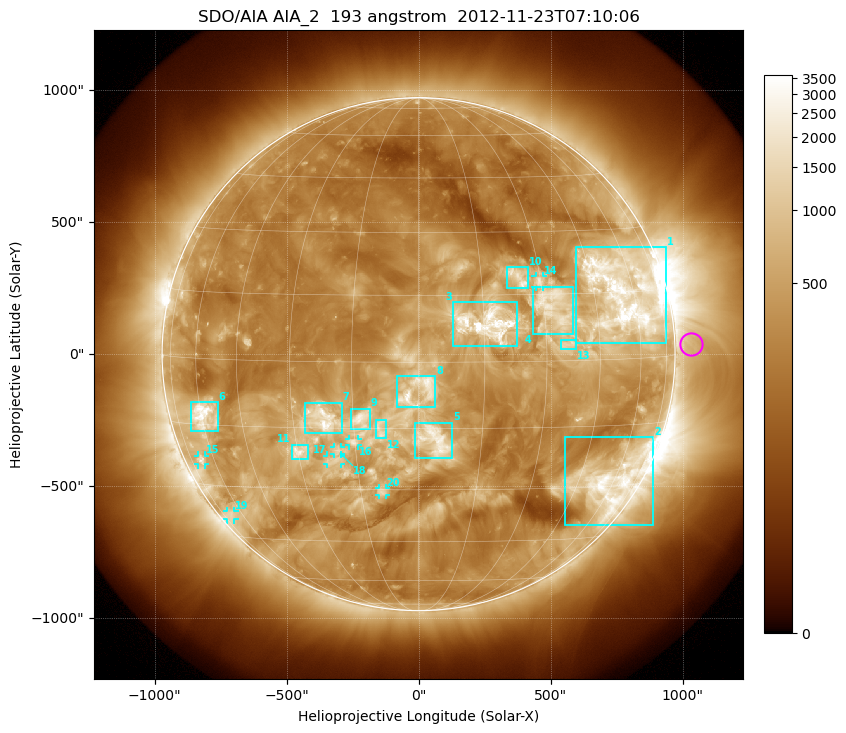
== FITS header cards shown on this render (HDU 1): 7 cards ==
TELESCOP= 'SDO/AIA'
INSTRUME= 'AIA_2'
WAVELNTH=                  193
WAVEUNIT= 'angstrom'
DATE-OBS= '2012-11-23T07:10:06.84'
CTYPE1  = 'HPLN-TAN'
CTYPE2  = 'HPLT-TAN'

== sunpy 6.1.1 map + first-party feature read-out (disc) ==
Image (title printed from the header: SDO/AIA AIA_2  193 angstrom  2012-11-23T07:10:06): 1024 x 1024 px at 2.4 arcsec/px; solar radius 972 arcsec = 405 px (full disc in frame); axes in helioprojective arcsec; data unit not stated in the header (colour bar unlabelled)
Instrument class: DISC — disc imager (sunpy class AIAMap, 193 A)
Bright regions (active regions / flare kernels): reference = the median radial profile (limb darkening/brightening removed); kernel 9 px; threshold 5 sigma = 804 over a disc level ~295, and >= 1.15x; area >= 12 px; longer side >= 10 px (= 24 arcsec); searched inside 0.97 R_sun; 21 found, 20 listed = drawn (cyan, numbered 1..; 7 of them under ~33 arcsec drawn as corner ticks so the feature stays visible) (cap 20 boxes per figure: the strongest are kept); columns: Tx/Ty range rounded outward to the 5 arcsec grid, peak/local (2 s.f.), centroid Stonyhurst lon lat
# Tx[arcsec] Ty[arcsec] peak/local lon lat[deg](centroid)
1 595..940 40..405 9.7 +56 +15
2 555..890 -650..-315 11 +59 -29
3 130..375 30..200 13 +15 +9
4 430..585 75..255 7.1 +33 +12
5 -15..130 -395..-260 6.2 +4 -18
6 -865..-760 -295..-180 11 -59 -13
7 -430..-290 -300..-185 8.5 -23 -13
8 -85..65 -200..-85 4.9 +0 -6
9 -255..-185 -285..-205 5.8 -13 -13
10 330..415 250..330 7.5 +24 +19
11 -480..-415 -400..-340 7.6 -30 -21
12 -160..-120 -320..-250 4.1 -9 -15
13 540..595 20..55 4.9 +36 +4
14 445..470 255..295 6.1 +30 +18
15 -835..-805 -420..-385 4.8 -67 -24
16 -265..-230 -345..-320 4.8 -15 -18
17 -345..-295 -415..-385 4.3 -21 -23
18 -320..-295 -380..-350 4.4 -20 -20
19 -725..-695 -630..-595 3.5 -68 -38
20 -150..-125 -535..-505 4.7 -9 -31
Off-limb structures (1.02-1.3 R_sun): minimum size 162 px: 2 found; the strongest spans PA ~230..310 deg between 1.02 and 1.3 R_sun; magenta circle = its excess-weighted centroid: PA ~270 deg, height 1.06 R_sun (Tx ~1030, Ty ~35 arcsec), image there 1.6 x the reference